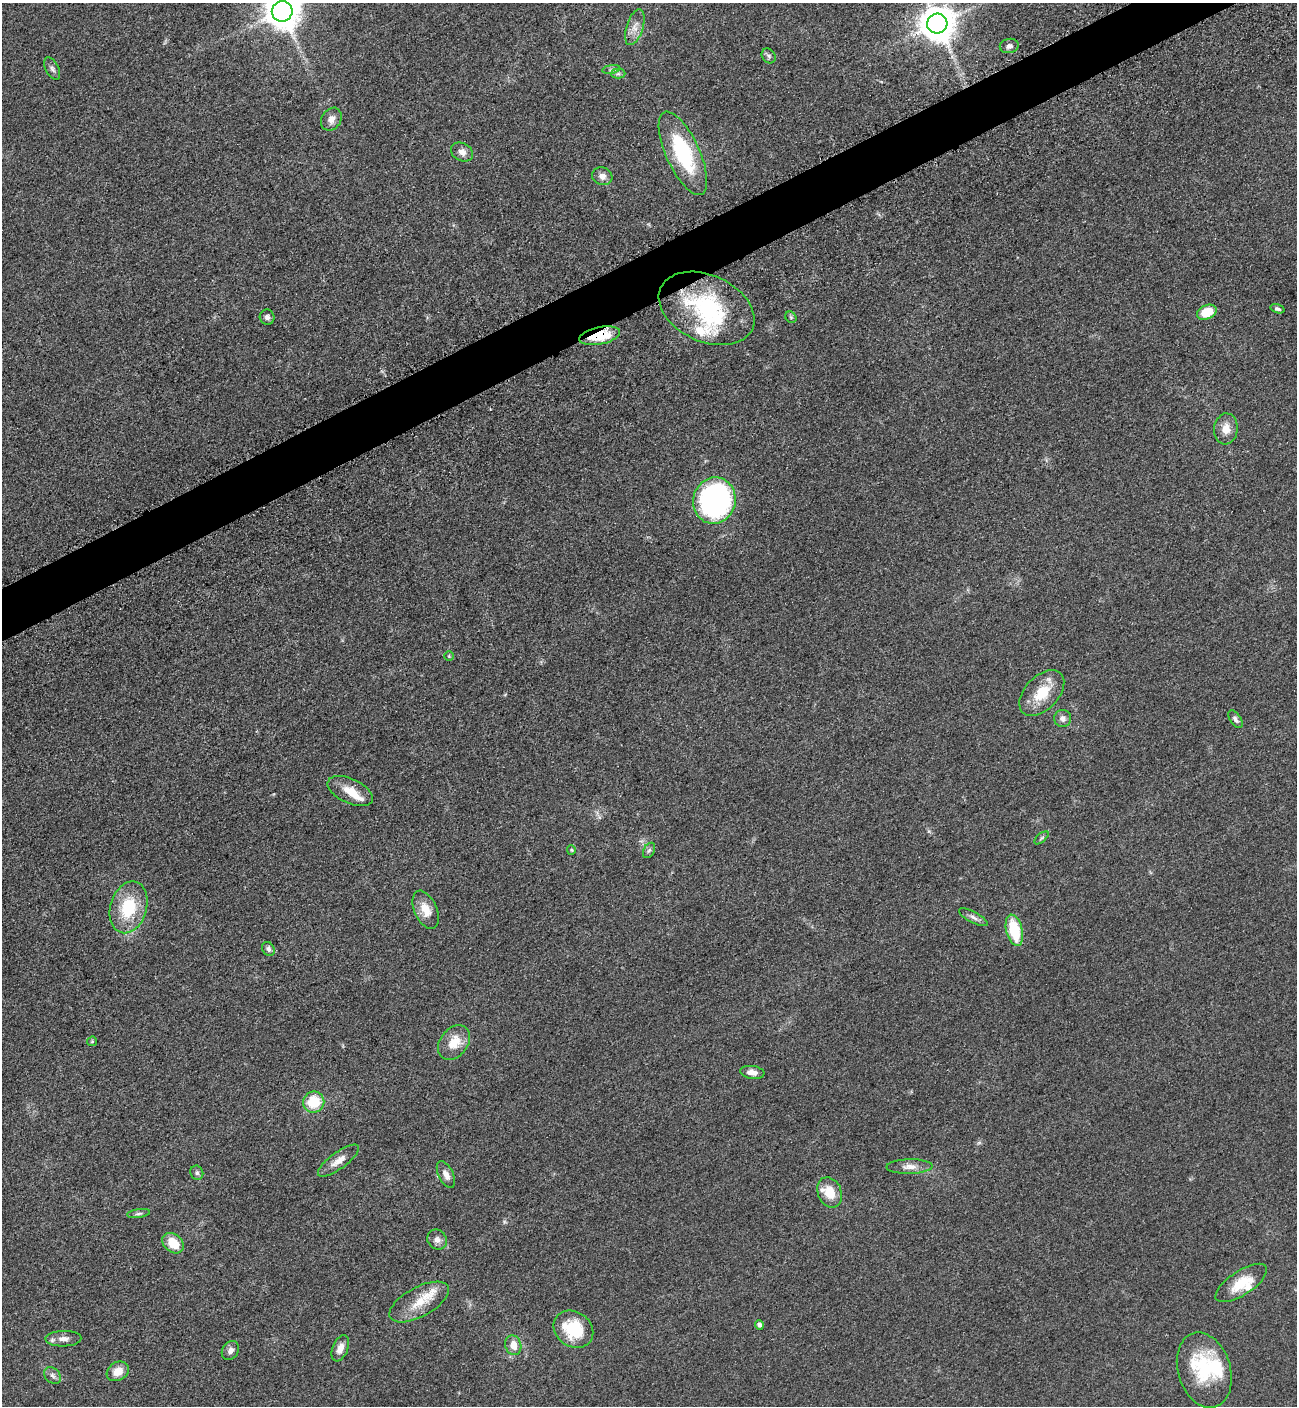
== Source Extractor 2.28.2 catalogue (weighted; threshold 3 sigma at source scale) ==
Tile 10 of 4 x 4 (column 2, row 3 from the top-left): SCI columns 1592-2886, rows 1470-2873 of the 5664 x 5700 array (HDU 1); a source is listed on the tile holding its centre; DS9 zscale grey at full resolution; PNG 1299 x 1408 px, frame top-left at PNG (2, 3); each listed source drawn as its Kron ellipse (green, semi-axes under 4 px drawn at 4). Shown black and unused: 3% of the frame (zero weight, under 3 of 5 exposures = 4% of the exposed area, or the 3 px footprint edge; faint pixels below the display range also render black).
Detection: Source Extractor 2.28.2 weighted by HDU 2 'WHT'; one run over the whole footprint, this tile lists its part. Background 0.0508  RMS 0.006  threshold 0.027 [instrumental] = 3 sigma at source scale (4.5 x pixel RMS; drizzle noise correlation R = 1.50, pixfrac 1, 0.05/0.05 arcsec/px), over >= 5 px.
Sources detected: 63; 1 inside a brighter object's white glare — neither listed nor drawn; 6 inside a brighter listed object's ellipse — not listed separately; the other 56 listed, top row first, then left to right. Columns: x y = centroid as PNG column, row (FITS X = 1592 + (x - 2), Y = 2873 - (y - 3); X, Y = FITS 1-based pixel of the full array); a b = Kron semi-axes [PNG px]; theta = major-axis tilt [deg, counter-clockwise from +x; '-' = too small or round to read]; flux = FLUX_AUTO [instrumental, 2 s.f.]
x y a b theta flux
282 11 10 10 - 1200
937 23 10 10 - 1400
635 27 18 8 72 5.2
1009 46 9 7 12 2.4
769 56 8 6 -51 1.4
52 69 12 6 -62 1.9
611 69 9 4 9 1.5
618 74 7 4 1 1.5
331 119 12 9 57 3.9
462 152 11 9 -27 3.8
683 153 45 16 -66 47
602 176 10 8 -18 3.5
707 308 50 33 -24 67
1277 309 7 4 -16 1.3
1207 312 10 7 23 15
267 317 7 7 - 2.1
791 317 6 5 - 0.84
600 336 21 8 11 21
1226 429 15 12 83 6.9
714 500 23 21 74 150
449 656 4 4 - 0.62
1042 693 27 16 46 17
1063 718 8 8 - 2.8
1235 719 10 5 -55 1.9
350 791 24 12 -24 10
1041 838 8 4 41 1
571 850 4 4 - 0.64
649 850 8 5 61 1.4
129 907 26 18 74 29
426 910 20 11 -66 8.8
973 917 16 5 -28 2.6
1014 930 16 8 -76 26
268 949 7 6 - 2.1
92 1041 5 4 - 0.71
454 1042 19 14 52 11
752 1072 12 6 -7 4.5
314 1102 11 10 - 17
338 1161 24 8 36 6
909 1167 23 7 1 4.8
197 1173 7 6 - 1.5
446 1175 14 7 -64 3.8
830 1192 16 11 -67 11
139 1213 11 4 7 1.4
437 1240 10 9 - 3
173 1243 12 9 -41 12
1241 1283 30 12 33 15
419 1302 33 14 28 15
759 1325 5 4 - 2.1
573 1329 21 17 -35 25
63 1339 18 8 2 4.3
513 1345 10 8 -73 6.5
340 1348 14 7 68 4.9
230 1351 10 8 60 2.9
1204 1370 38 26 -73 40
118 1371 12 9 31 6.7
52 1376 9 7 -44 2.1
Overlapping masked pixels (flux is a lower limit): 1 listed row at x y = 600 336
Isophote crosses this tile's border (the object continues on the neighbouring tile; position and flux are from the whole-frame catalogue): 2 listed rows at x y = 282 11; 937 23